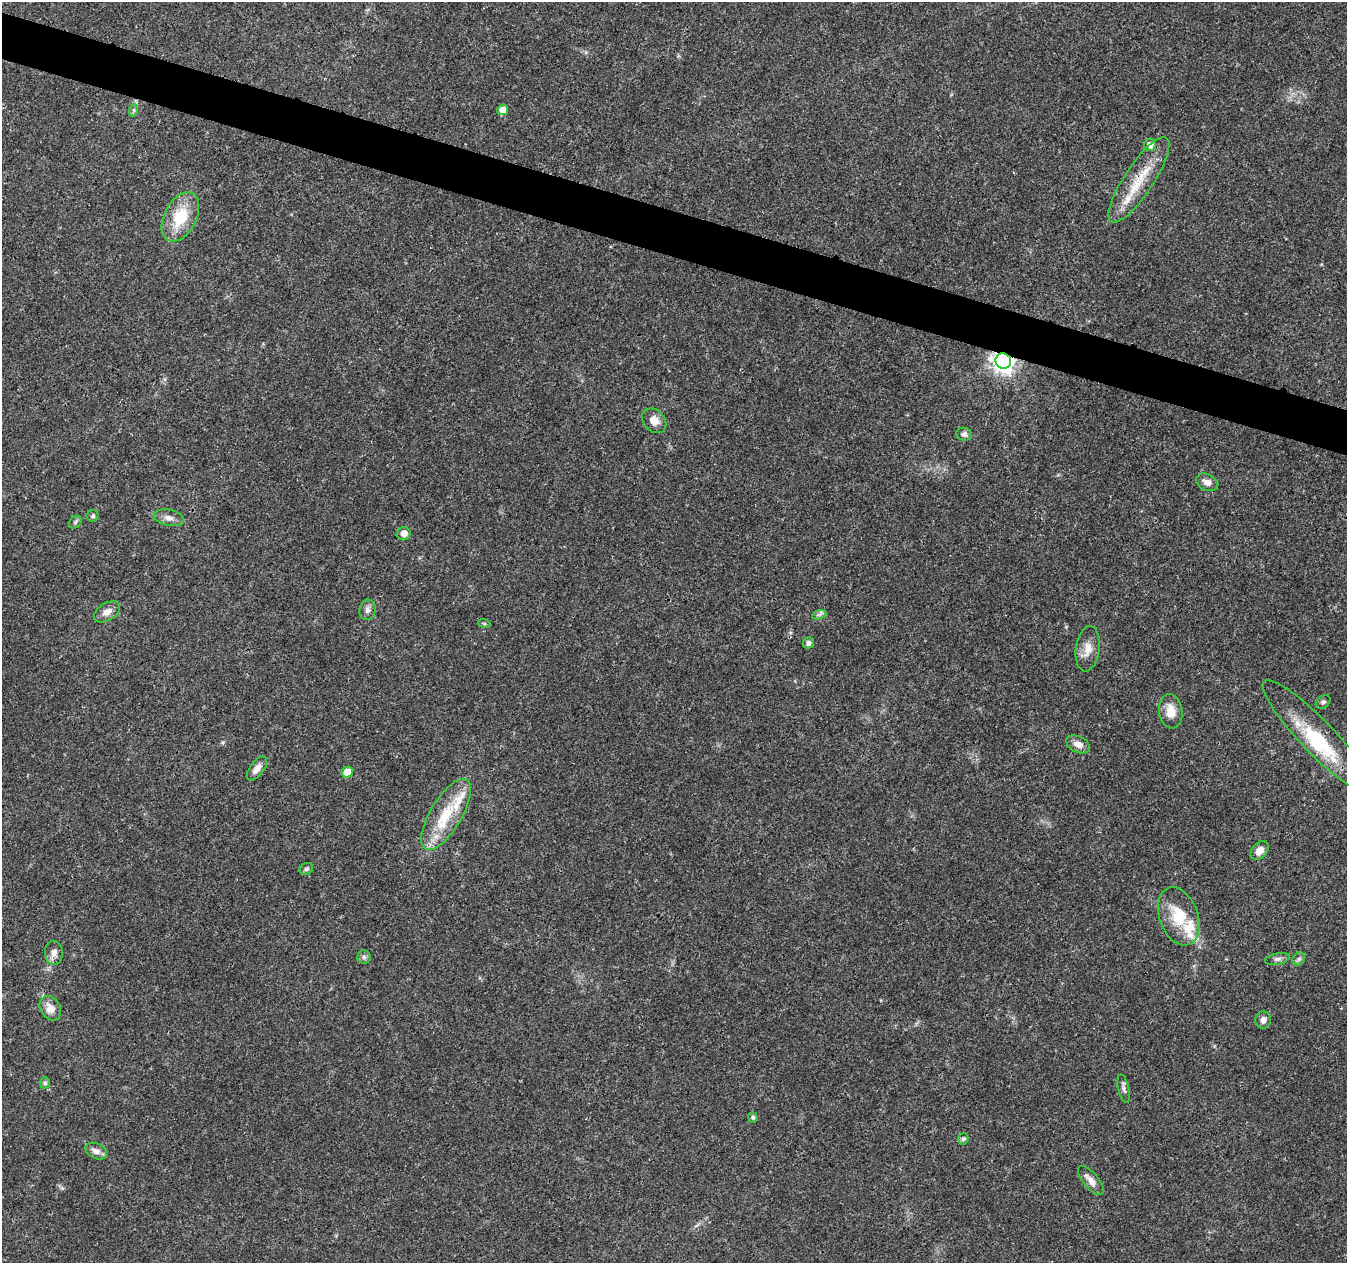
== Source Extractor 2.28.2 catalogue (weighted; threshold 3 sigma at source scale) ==
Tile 11 of 4 x 4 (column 3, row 3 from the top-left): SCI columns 2699-4043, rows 1543-2803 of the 5392 x 5545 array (HDU 1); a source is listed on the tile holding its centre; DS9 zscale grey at full resolution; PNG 1349 x 1265 px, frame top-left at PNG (2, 2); each listed source drawn as its Kron ellipse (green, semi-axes under 4 px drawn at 4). Shown black and unused: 4% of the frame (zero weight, under 3 of 4 exposures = <1% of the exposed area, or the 3 px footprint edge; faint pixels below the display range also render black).
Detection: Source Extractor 2.28.2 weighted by HDU 2 'WHT'; one run over the whole footprint, this tile lists its part. Background 0.0266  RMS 0.0019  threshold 0.00874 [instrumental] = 3 sigma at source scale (4.5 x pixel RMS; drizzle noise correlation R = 1.50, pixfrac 1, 0.0396/0.0396 arcsec/px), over >= 5 px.
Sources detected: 45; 1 inside a brighter object's white glare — neither listed nor drawn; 3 inside a brighter listed object's ellipse — not listed separately; the other 41 listed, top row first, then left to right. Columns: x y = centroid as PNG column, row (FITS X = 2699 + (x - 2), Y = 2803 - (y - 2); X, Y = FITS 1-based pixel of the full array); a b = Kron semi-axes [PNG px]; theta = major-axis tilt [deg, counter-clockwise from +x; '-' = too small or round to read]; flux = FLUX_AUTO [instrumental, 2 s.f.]
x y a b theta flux
134 110 6 4 72 0.32
503 110 5 5 - 1.8
1150 145 6 6 - 1.3
1139 180 50 14 56 7.3
180 217 26 16 62 7.8
1003 361 8 7 - 130
654 421 13 10 -46 1.8
964 434 8 6 -11 0.68
1207 482 12 8 -25 1.3
93 516 6 6 - 0.42
169 518 15 8 -13 1.2
75 522 7 5 46 0.37
404 534 7 6 - 1.3
368 610 10 8 82 0.9
107 612 14 8 32 1.4
819 615 7 4 19 0.48
484 623 6 4 -19 0.24
808 643 6 5 - 0.57
1088 649 23 12 82 2.5
1323 702 8 6 36 0.49
1171 711 17 11 -83 2.6
1317 737 77 17 -46 12
1078 744 12 8 -26 1.4
257 769 14 7 52 1.5
347 772 5 5 - 3.2
446 814 40 15 59 8.3
1260 851 10 7 48 1.7
306 869 7 5 31 0.41
1179 916 30 19 -69 7.2
54 953 12 9 -89 1.3
364 957 6 6 - 0.46
1277 959 12 5 13 0.67
1299 959 7 5 46 0.43
50 1008 13 10 -59 2
1263 1020 8 7 - 0.95
45 1083 5 5 - 0.51
1124 1089 14 5 -77 0.68
753 1117 5 5 - 0.44
963 1139 6 5 - 0.55
96 1151 11 7 -25 1.1
1091 1181 18 7 -50 1.6
Overlapping masked pixels (flux is a lower limit): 2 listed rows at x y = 1139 180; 1003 361